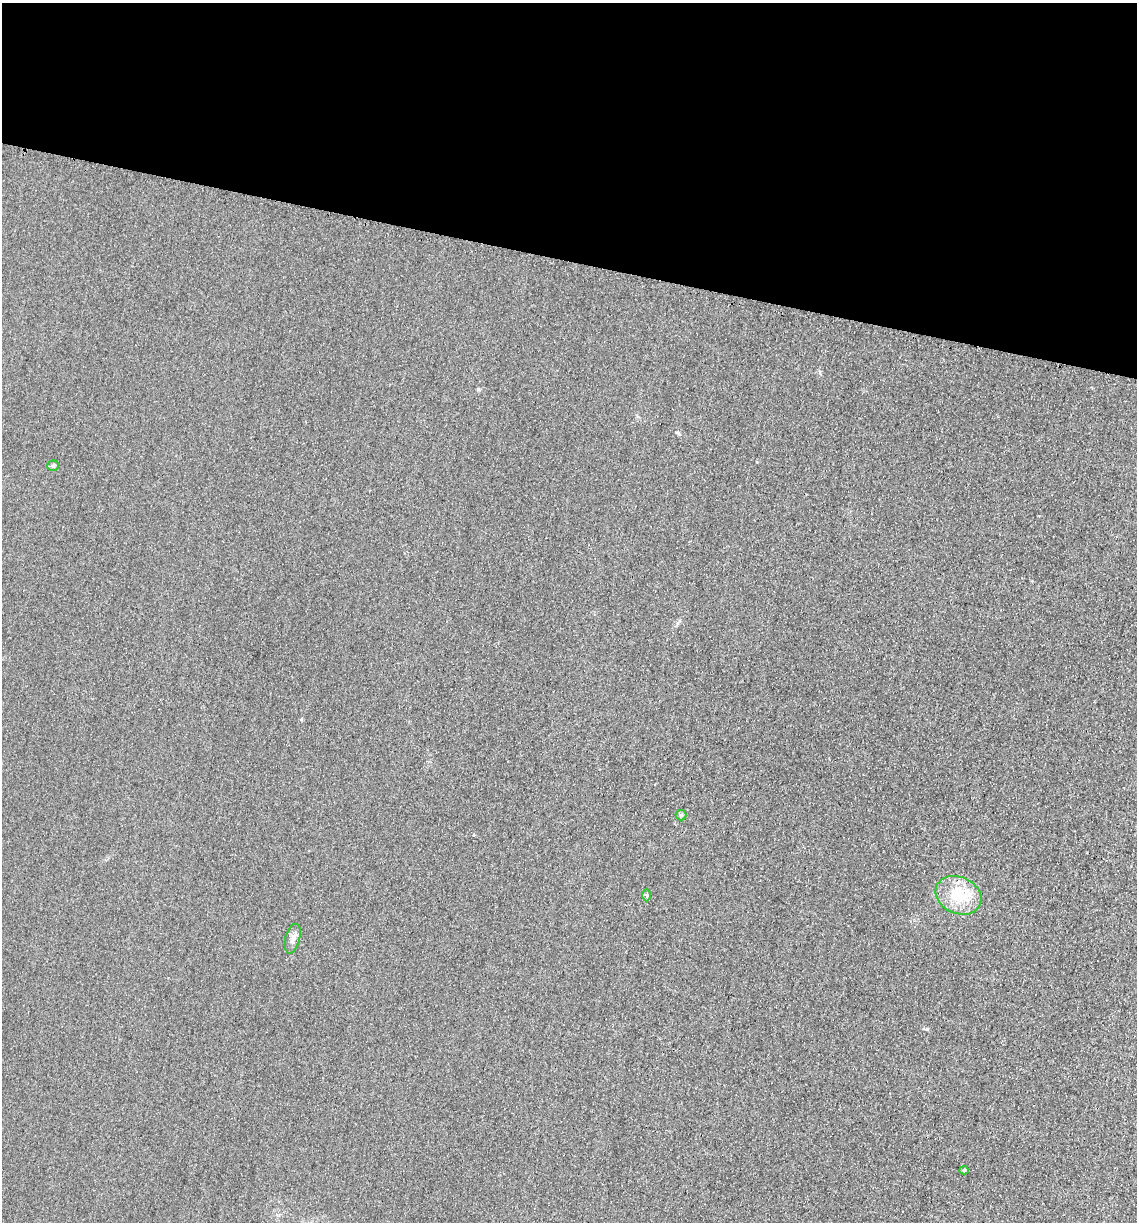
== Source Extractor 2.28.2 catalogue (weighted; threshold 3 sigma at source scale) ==
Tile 2 of 4 x 4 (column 2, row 1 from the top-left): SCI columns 1393-2527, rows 3682-4901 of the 4939 x 4919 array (HDU 1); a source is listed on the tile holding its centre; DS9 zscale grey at full resolution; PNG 1139 x 1224 px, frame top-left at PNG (2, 3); each listed source drawn as its Kron ellipse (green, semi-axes under 4 px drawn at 4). Shown black and unused: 21% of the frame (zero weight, under 3 of 4 exposures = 3% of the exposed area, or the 3 px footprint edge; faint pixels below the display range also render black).
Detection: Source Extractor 2.28.2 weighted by HDU 2 'WHT'; one run over the whole footprint, this tile lists its part. Background 0.0863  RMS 0.018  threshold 0.0816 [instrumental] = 3 sigma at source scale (4.5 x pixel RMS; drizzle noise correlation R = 1.50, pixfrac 1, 0.05/0.05 arcsec/px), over >= 5 px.
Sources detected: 6; all 6 listed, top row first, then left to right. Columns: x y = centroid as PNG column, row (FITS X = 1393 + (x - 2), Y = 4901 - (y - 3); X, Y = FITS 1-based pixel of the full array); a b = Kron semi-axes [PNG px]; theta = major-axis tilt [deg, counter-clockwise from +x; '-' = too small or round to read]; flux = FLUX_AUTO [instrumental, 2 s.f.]
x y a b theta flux
53 466 6 5 - 2.7
681 815 5 5 - 3.4
647 895 6 4 -89 2.8
958 895 24 18 -25 69
293 939 15 7 76 9.5
964 1170 4 4 - 2.8